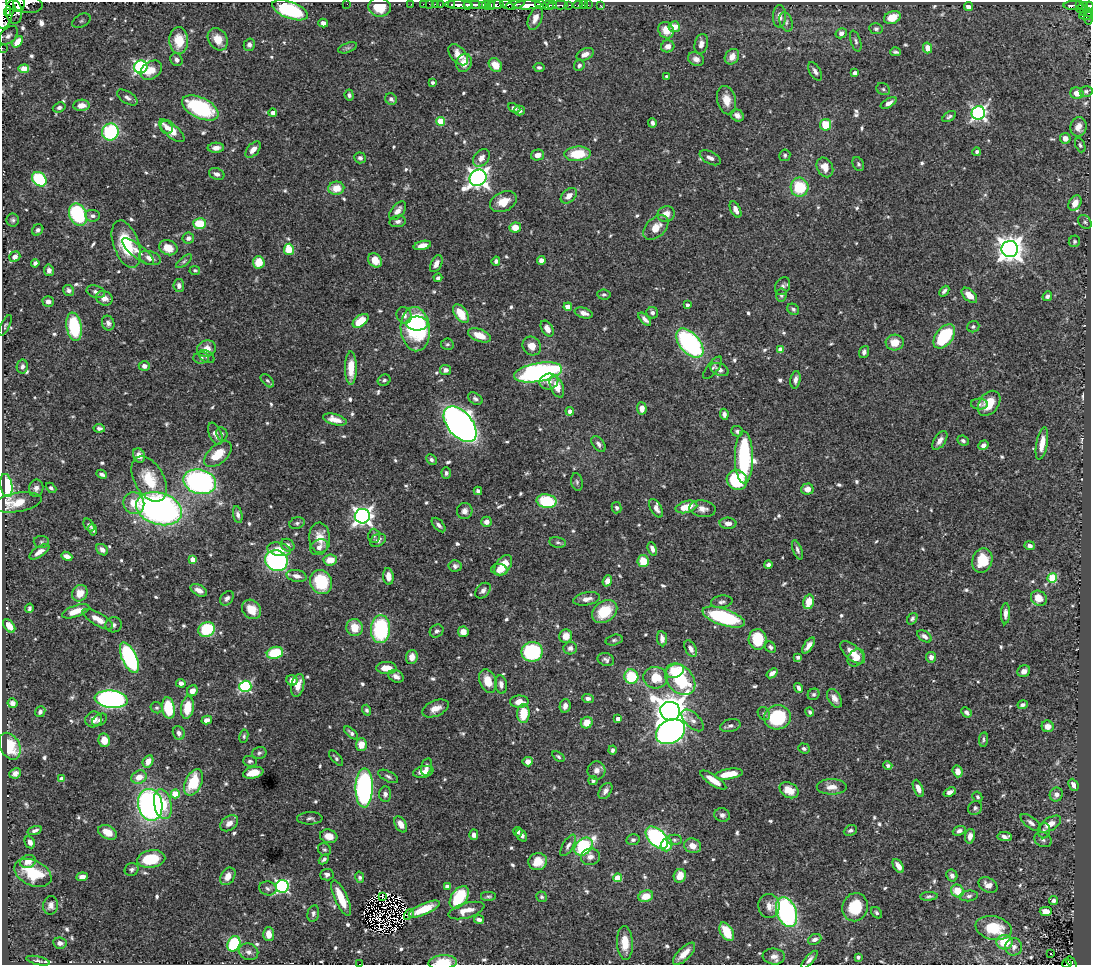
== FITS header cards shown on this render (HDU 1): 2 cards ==
NAXIS1  =                 1089
NAXIS2  =                  963

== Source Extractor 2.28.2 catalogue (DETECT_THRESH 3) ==
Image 1089 x 963 px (HDU 1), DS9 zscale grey, 1 PNG px = 1 image px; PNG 1093 x 967 px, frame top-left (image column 1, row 963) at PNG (2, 2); each listed source drawn as its Kron ellipse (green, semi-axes under 4 px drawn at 4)
Background 0.901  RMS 0.017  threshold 0.0521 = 3 sigma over >= 5 px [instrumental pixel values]
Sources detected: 717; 6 with non-positive FLUX_AUTO (blend fragments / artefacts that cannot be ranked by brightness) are neither listed nor drawn; of the other 711, the 500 brightest by FLUX_AUTO listed and drawn (211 fainter detections omitted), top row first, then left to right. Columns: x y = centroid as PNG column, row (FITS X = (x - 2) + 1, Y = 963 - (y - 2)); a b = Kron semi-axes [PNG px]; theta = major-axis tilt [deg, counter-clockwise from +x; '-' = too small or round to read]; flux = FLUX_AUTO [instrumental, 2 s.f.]
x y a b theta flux
19 3 8 5 -84 840
24 3 18 9 -8 1400
347 4 2 2 - 3.5
411 4 2 2 - 8.7
423 4 2 2 - 8.6
429 4 2 2 - 11
436 4 3 3 - 36
541 4 6 3 -21 600
440 5 3 2 - 23
451 5 3 3 - 53
459 5 14 4 -1 930
473 5 10 3 0 1200
482 5 4 3 - 76
486 5 4 3 - 98
496 5 7 4 6 770
507 5 7 4 -21 280
515 5 10 4 16 360
527 5 14 4 2 2400
552 5 4 2 - 300
560 5 7 3 -2 130
569 5 4 2 - 100
578 5 5 2 - 36
583 5 2 2 - 4.9
588 5 2 2 - 9.1
600 5 3 2 - 7.8
1074 5 10 3 0 110
1079 5 3 2 - 45
467 6 4 3 - 410
491 6 4 3 - 250
548 6 6 4 -10 530
968 6 4 4 - 5.3
1089 6 4 3 - 170
380 7 11 9 -6 26
1082 7 6 3 41 75
4 9 19 9 83 3300
290 10 19 8 -20 120
14 12 12 8 -87 540
1088 12 5 3 - 44
8 13 4 3 - 390
1083 13 3 2 - 23
1085 15 6 3 5 36
779 16 11 6 89 7.4
535 18 12 6 68 9.1
892 18 8 6 22 20
1088 18 6 3 -84 81
81 21 10 6 29 3.6
786 22 10 6 -73 3.9
323 23 5 4 - 5.5
674 27 5 5 - 12
876 29 7 5 -11 2.8
666 30 8 7 - 16
841 33 6 5 - 4.9
8 35 11 7 44 5.6
218 39 12 9 -57 18
179 41 13 9 -87 29
856 41 11 5 -73 3.1
17 42 6 4 53 11
701 44 10 6 76 5.8
249 45 6 5 - 4.8
668 46 7 6 - 7.1
2 48 2 2 - 6.8
348 48 10 4 20 2.8
928 48 5 4 - 11
895 52 5 3 - 2.5
585 54 9 5 24 6.9
458 55 12 7 -49 13
732 57 8 6 55 10
696 59 8 6 -25 6.4
177 60 7 6 - 4.1
464 63 9 7 71 12
495 65 7 6 - 17
579 65 6 5 - 2.9
141 67 6 6 - 220
539 67 6 4 -12 2.9
24 69 5 4 - 5.6
151 70 12 8 34 16
815 71 10 5 -58 4.2
855 73 4 4 - 7.2
667 77 4 3 - 4.6
432 82 3 3 - 3
883 89 7 5 -29 2.5
1086 91 6 5 - 3.3
1077 93 6 5 - 14
349 95 6 4 -85 3.1
127 98 11 6 -32 4.5
391 99 6 5 - 4.2
726 100 14 9 -76 14
889 103 9 4 30 5.9
81 105 8 5 3 9.3
59 107 6 5 - 3.4
200 108 20 10 -26 110
514 108 6 4 -26 3.5
520 111 5 5 - 4.1
273 113 4 4 - 6
978 113 7 6 - 330
737 115 7 5 -34 4.6
949 117 8 4 34 2.8
441 121 4 4 - 38
652 123 4 4 - 3.8
826 125 6 5 - 29
167 127 7 6 - 4.9
1079 127 10 8 78 9.8
172 131 16 6 -41 22
110 132 8 8 - 110
1065 138 5 5 - 8.9
1080 145 7 5 -67 2.4
216 148 8 5 3 7
253 150 9 5 50 8.6
977 152 4 4 - 3
577 154 13 7 4 38
538 155 7 5 13 7.7
785 155 6 5 - 2.4
360 158 6 5 - 3.6
481 158 10 7 49 8.7
710 158 11 6 -27 5.9
858 164 7 5 -61 2.7
825 167 10 8 -63 13
217 174 8 5 -20 4.5
478 178 9 7 39 760
39 179 8 6 -43 91
799 187 9 9 - 52
336 188 8 6 9 18
569 196 9 6 43 8.4
503 202 14 9 24 17
1075 203 8 6 62 11
735 209 9 5 -64 7.9
398 211 11 6 50 7.7
666 214 9 7 25 11
78 215 11 8 -65 110
92 216 7 6 - 3.7
13 220 6 6 - 2.7
398 221 8 5 9 4.1
1085 222 8 6 -52 2.8
200 224 6 5 - 35
656 227 15 9 44 17
515 228 6 5 - 15
38 230 6 5 - 3.1
188 238 6 5 - 3.6
1074 241 6 5 - 2.6
126 244 24 12 -70 54
422 245 9 4 13 8.7
168 248 9 7 -21 17
289 249 6 5 - 33
1010 249 8 8 - 1300
138 252 20 6 -39 9
15 257 6 5 - 7.1
150 258 11 6 -17 8.2
375 260 8 6 -47 15
541 260 4 4 - 6.1
184 261 9 4 39 2.4
496 261 4 4 - 3.4
259 262 6 6 - 21
35 263 4 4 - 3.7
436 264 9 5 63 6.6
49 270 6 5 - 5.3
195 270 5 4 - 2.4
438 278 4 3 - 3.1
179 286 6 5 - 4.4
783 286 9 7 60 4.1
68 290 6 5 - 3.7
944 291 6 4 47 3.1
96 292 9 6 -17 4.1
604 295 7 5 -6 2.6
781 295 6 5 - 3.7
969 295 9 5 -43 12
1047 296 5 4 - 3.8
104 298 8 7 - 8.3
48 301 5 5 - 5.8
687 305 4 3 - 3.5
568 307 4 4 - 17
793 309 6 5 - 3
584 313 9 5 -17 7.7
652 313 6 5 - 3.4
461 314 10 6 -54 25
404 315 8 7 - 6.4
645 319 8 4 -47 4.6
361 321 9 5 36 30
108 323 7 6 - 4.9
417 324 11 7 -1 56
5 325 11 4 64 2.3
74 327 14 7 -81 77
973 327 6 5 - 2.8
415 329 22 14 -85 150
547 329 9 5 -58 9.3
479 335 12 6 -20 17
944 336 14 8 52 90
895 342 9 8 - 17
690 343 17 10 -48 240
447 344 6 5 - 2.4
532 346 10 8 -49 12
207 348 9 8 - 12
781 350 4 4 - 15
864 352 6 4 72 4.5
207 356 8 5 -32 2.8
201 358 8 5 1 3.1
144 366 5 5 - 5.6
22 367 7 5 79 4
351 368 17 6 90 19
713 368 13 5 51 3.6
446 370 5 5 - 4.7
720 370 10 6 -22 5.2
538 372 24 9 10 330
384 380 6 5 - 2.8
795 380 9 5 81 5.1
267 381 8 5 -44 2.4
549 382 9 8 - 7.8
557 386 12 6 -68 16
475 399 8 5 -32 3.5
989 403 14 9 54 26
979 404 8 5 -3 2.8
642 408 6 4 -86 10
570 411 4 4 - 4.9
724 414 5 4 - 4.1
335 419 12 5 -15 11
460 424 21 12 -50 840
99 428 5 4 - 3
737 431 6 5 - 2.8
215 434 12 6 -66 7.3
222 434 7 5 -80 2.7
940 440 11 5 55 6.7
963 441 6 4 -26 3.3
1042 443 16 5 80 14
598 444 9 5 -54 4.3
983 445 5 4 - 4.9
218 454 16 9 41 24
139 456 7 6 - 9
744 457 26 9 -90 170
431 460 5 5 - 2.9
446 473 6 4 -89 3.3
102 474 5 3 - 4
149 479 24 15 -60 37
737 480 10 9 - 75
200 482 16 12 -14 310
577 482 9 5 -80 2.9
6 486 12 6 -81 85
36 488 9 7 78 5.2
51 488 6 4 -43 2.7
807 489 6 5 - 8.5
478 491 4 4 - 3.4
547 501 10 7 -10 68
17 502 24 9 9 28
134 503 11 10 - 20
686 507 11 6 14 26
617 508 5 5 - 2.8
656 508 10 5 -61 6
159 509 23 16 -17 470
703 509 13 8 -9 7.7
465 511 8 8 - 6
238 515 8 4 -79 3.9
362 516 7 7 - 540
486 522 5 5 - 6
297 523 8 6 19 2.9
728 523 8 5 -3 7.2
89 525 7 4 -57 2.9
439 525 9 5 -48 4.1
93 529 6 4 -78 2.7
374 536 7 5 -87 2.8
320 538 15 10 -86 20
378 540 8 6 29 4.9
41 542 7 6 - 2.8
558 542 8 5 -10 2.9
288 545 7 6 - 5.3
1030 546 5 4 - 4.6
319 547 9 7 30 7.8
279 549 12 6 -11 15
652 549 7 4 -69 5.8
102 550 6 5 - 5
797 550 10 4 -69 3.7
39 552 11 5 33 8.1
67 556 6 4 -21 7.6
193 559 4 4 - 9.7
330 560 7 5 7 18
982 560 12 10 73 29
276 561 11 10 - 240
643 561 6 5 - 24
503 565 12 7 55 25
768 565 4 4 - 4.1
455 566 6 5 - 3.3
499 570 8 5 -6 11
297 576 10 6 -11 7.3
388 576 8 5 -83 8
1052 578 5 4 - 67
607 581 5 4 - 8.7
321 582 12 11 - 59
199 590 9 5 -28 7.7
483 591 9 6 46 4.5
80 593 8 7 - 15
227 598 8 6 49 4.5
1039 598 8 7 - 16
587 599 13 6 10 8.5
722 602 11 6 8 3.9
809 602 7 5 76 24
29 608 4 3 - 2.6
251 609 11 8 -46 17
76 611 14 5 19 17
605 611 14 10 35 41
1005 614 10 4 88 6.1
724 617 22 8 -18 120
98 619 17 6 -30 13
912 619 6 4 55 2.6
114 625 8 7 - 3.8
9 626 8 5 -52 11
354 628 9 8 - 21
207 629 8 7 - 64
381 629 14 9 87 110
437 631 7 6 - 3.7
463 632 5 5 - 11
566 636 7 6 - 13
924 636 8 5 -35 4.9
662 639 8 5 -83 5.8
758 639 10 9 - 43
614 640 8 5 14 3
808 646 9 4 55 7.7
770 647 6 5 - 2.8
570 648 7 6 - 4.8
691 649 9 5 -62 5.8
532 652 10 10 - 100
852 652 15 7 -41 17
275 653 8 6 14 50
412 657 7 6 - 10
798 657 4 3 - 2.9
931 657 5 5 - 5.9
129 658 16 7 -65 150
856 658 9 7 48 14
606 660 8 6 -22 4.1
386 668 10 6 -1 16
675 671 9 6 21 41
1024 671 7 5 31 7.1
772 673 6 4 38 5.1
396 676 8 6 -30 6.8
631 677 7 7 - 53
655 678 12 10 -5 29
680 679 18 13 -49 84
292 680 5 5 - 8.9
488 681 12 8 -70 20
181 683 5 4 - 4.7
501 684 9 5 -82 5.9
298 685 12 6 77 13
245 686 6 5 - 150
799 688 5 3 - 4.2
192 691 6 5 - 8.2
813 694 6 5 - 2.6
588 698 6 4 -4 4
834 698 10 6 -59 7.4
111 699 16 8 -6 370
519 702 9 6 2 11
13 703 5 4 - 5.4
1023 705 5 4 - 3.8
565 706 7 5 80 5.7
157 708 6 5 - 2.4
168 708 11 6 -82 51
187 708 11 6 82 28
435 708 14 7 23 11
367 710 5 4 - 2.9
670 711 10 9 - 2300
40 712 5 5 - 3.1
810 712 4 3 - 2.7
966 712 5 4 - 3.6
523 714 9 6 87 30
764 714 7 5 -56 2.7
777 717 13 12 - 86
93 719 8 8 - 8.5
618 719 4 4 - 11
100 720 8 5 33 3.1
207 720 5 4 - 6.1
693 720 14 7 -45 7.2
587 723 6 5 - 15
730 726 10 6 14 4.1
1048 726 6 5 - 10
671 732 15 11 27 650
179 733 7 6 - 4.7
351 733 8 4 -43 3.2
244 736 7 4 81 2.3
983 739 7 4 82 2.5
104 740 7 6 - 15
361 744 6 5 - 16
10 746 14 10 -63 37
804 748 6 5 - 2.9
612 750 4 4 - 2.9
259 753 7 6 - 2.7
558 757 7 4 -35 2.4
336 758 9 4 -49 2.8
148 761 6 5 - 11
250 761 7 5 -3 2.7
528 762 5 4 - 8.9
888 765 4 4 - 3
426 767 9 5 74 5.1
596 770 9 9 - 6.4
958 771 6 5 - 9.3
423 772 10 6 14 11
15 773 6 5 - 5.2
253 773 10 5 11 17
729 774 14 5 9 22
388 776 11 5 -27 3.4
139 777 8 6 25 14
62 779 4 4 - 14
713 780 15 5 -34 17
593 781 4 4 - 2.5
193 782 14 8 65 45
1073 785 6 4 -64 6.3
832 787 15 7 0 11
364 788 20 8 89 310
918 788 9 4 -68 7.6
789 790 10 7 -28 18
605 791 9 5 55 5
950 792 6 4 22 5.3
175 794 4 4 - 37
385 794 7 6 - 4.4
1056 794 7 6 - 7.1
977 797 5 4 - 2.6
163 804 15 8 -78 37
150 805 16 12 -78 330
975 808 7 6 - 3.2
722 815 8 6 -18 4.6
310 818 13 6 2 3.7
229 823 10 7 35 7.5
1031 823 12 5 -37 4.9
401 824 9 5 -60 11
1050 824 12 6 31 13
35 830 7 4 18 3.6
850 830 7 5 25 3.2
959 831 6 4 21 4.6
1044 831 7 6 - 3.6
108 832 10 6 -26 16
518 832 5 4 - 3.6
474 835 5 4 - 5.4
329 836 9 6 -16 11
522 836 6 4 -50 4.6
970 836 7 5 80 7.9
1005 837 7 4 -5 5.1
657 838 13 8 -45 190
633 840 7 5 13 3.1
674 840 8 5 1 2.6
1043 840 9 7 -28 4.2
30 842 6 5 - 6
568 845 12 5 59 4.7
666 845 7 5 73 21
692 846 8 7 - 11
583 847 10 7 43 130
324 849 7 6 - 2.3
590 857 9 8 - 7.2
151 859 14 8 9 46
324 859 6 4 44 2.7
28 862 8 6 20 11
538 862 9 8 - 22
898 866 8 4 -58 8.1
132 870 7 6 - 3.2
33 873 19 12 -25 48
327 875 6 6 - 3.8
228 876 9 6 58 12
680 876 7 6 - 14
952 876 6 5 - 5.2
82 877 6 4 7 6.7
360 877 5 4 - 2.8
617 878 4 4 - 29
988 885 10 7 -27 7.6
282 886 6 6 - 230
447 887 4 4 - 7.4
268 888 9 7 -13 3.8
957 891 7 6 - 25
488 896 8 5 0 2.4
646 896 7 5 20 18
929 896 9 4 3 2.6
969 896 9 5 6 3.6
382 897 3 2 - 2.8
459 897 12 7 56 59
542 897 5 5 - 2.4
341 898 19 6 -65 28
1054 900 4 4 - 3.3
51 905 9 7 79 5.7
769 906 12 10 -81 9.2
855 907 14 12 70 41
424 909 16 5 24 23
466 911 18 7 16 13
1046 911 6 4 2 12
786 912 15 10 -69 220
313 913 8 5 76 3.4
877 913 6 5 - 2.4
409 914 6 3 56 3
479 919 5 3 - 4.1
994 928 18 12 -12 44
727 932 10 6 -61 32
269 934 7 5 -88 10
815 939 7 5 24 4.5
1004 942 8 7 - 32
60 943 7 5 -10 5.4
625 943 17 8 -86 23
234 944 8 6 63 79
1014 947 8 8 - 7
248 952 10 8 -19 5.7
684 954 14 6 45 14
1051 954 3 2 - 3.8
774 956 11 8 -6 7.2
858 957 4 3 - 3.2
809 960 11 4 48 4.6
38 961 12 4 -13 3
443 962 14 7 4 26
1067 963 4 3 - 18
1071 963 7 3 -56 36
359 964 3 2 - 11
At the frame edge (FLAGS 8, measured only in part): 10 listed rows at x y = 19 3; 24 3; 1089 6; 4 9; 1088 18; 2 48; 443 962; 1067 963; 1071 963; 359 964
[211 fainter detections neither listed nor drawn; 6 non-positive-flux detections neither listed nor drawn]